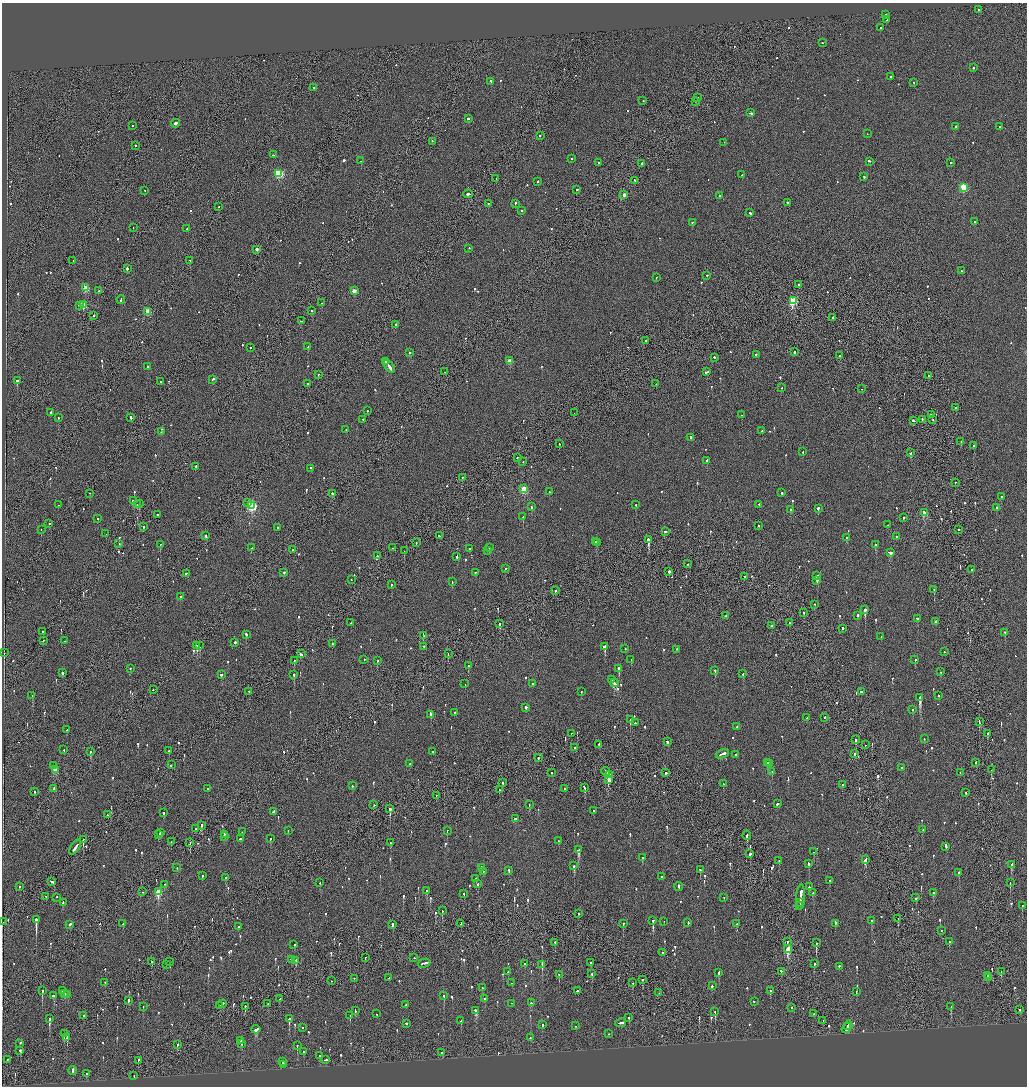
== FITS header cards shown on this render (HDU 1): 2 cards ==
NAXIS1  =                 2050
NAXIS2  =                 2168

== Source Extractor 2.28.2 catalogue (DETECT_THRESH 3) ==
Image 2050 x 2168 px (HDU 1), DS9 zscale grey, zoomed out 1/2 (1 PNG px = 2 x 2 image px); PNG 1029 x 1088 px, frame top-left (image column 2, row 2168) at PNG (2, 3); each listed source drawn as its Kron ellipse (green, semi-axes under 4 px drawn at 4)
Background -0.102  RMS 0.068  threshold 0.205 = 3 sigma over >= 5 px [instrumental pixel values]
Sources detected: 984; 39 cannot appear on this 1/2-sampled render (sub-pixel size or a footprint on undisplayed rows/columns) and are neither listed nor drawn; of the other 945, the 500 brightest by FLUX_AUTO listed and drawn (445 fainter detections omitted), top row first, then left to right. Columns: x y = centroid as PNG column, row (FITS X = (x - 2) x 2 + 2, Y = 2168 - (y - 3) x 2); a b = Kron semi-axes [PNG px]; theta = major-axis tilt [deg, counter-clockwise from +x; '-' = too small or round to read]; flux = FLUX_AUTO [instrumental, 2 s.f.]
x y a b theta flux
978 10 2 1 - 96
886 15 2 2 - 110
887 20 2 1 - 120
881 28 2 2 - 96
822 43 2 2 - 72
973 68 2 2 - 150
891 77 2 2 - 100
491 82 2 2 - 120
914 83 2 2 - 65
314 88 2 2 - 110
698 98 2 2 - 92
643 101 2 1 - 91
696 102 2 2 - 75
750 113 4 2 - 290
468 119 2 2 - 250
176 124 4 2 - 400
132 126 2 2 - 67
956 127 2 2 - 170
1000 127 2 2 - 270
867 134 2 2 - 92
540 136 2 2 - 110
432 142 2 2 - 89
724 143 2 1 - 130
135 146 2 2 - 490
273 155 2 2 - 120
572 159 2 2 - 100
361 161 2 2 - 97
870 162 3 2 - 300
599 163 2 2 - 320
951 163 2 2 - 110
642 164 2 2 - 790
279 174 3 3 - 1200
742 175 2 2 - 110
864 177 2 2 - 130
496 179 2 1 - 73
634 181 2 2 - 89
538 182 2 2 - 150
964 188 3 3 - 900
577 190 2 2 - 180
144 191 2 2 - 65
468 194 5 2 - 710
624 195 2 2 - 120
720 196 2 2 - 170
787 203 2 2 - 220
488 204 2 2 - 77
515 204 3 2 - 150
219 207 2 1 - 69
521 211 2 2 - 230
750 213 3 2 - 190
975 222 2 2 - 120
692 223 2 2 - 82
133 228 2 1 - 64
187 229 2 2 - 120
469 249 2 2 - 130
256 250 2 2 - 3200
73 261 2 1 - 79
190 261 2 1 - 160
127 269 2 2 - 1200
961 271 2 2 - 74
707 276 2 2 - 77
656 278 2 2 - 220
799 285 2 2 - 120
86 288 3 3 - 300
99 291 2 1 - 71
354 291 2 2 - 190
121 300 4 2 - 310
793 301 3 3 - 910
321 303 2 2 - 210
83 305 3 3 - 400
79 306 2 2 - 100
311 311 2 2 - 110
148 312 3 3 - 330
93 316 2 2 - 120
833 318 2 2 - 140
302 321 4 2 - 170
395 325 2 2 - 380
645 341 2 1 - 99
308 347 3 2 - 120
250 348 2 2 - 290
794 352 2 1 - 160
409 353 2 2 - 120
756 355 2 2 - 260
840 356 2 2 - 150
714 358 2 2 - 560
510 361 3 2 - 200
385 362 2 2 - 390
148 367 2 2 - 460
389 367 7 2 -55 480
445 372 2 1 - 120
707 372 4 2 - 440
318 375 2 1 - 76
929 376 2 1 - 160
212 380 3 2 - 250
17 381 2 2 - 650
160 382 2 2 - 210
308 384 2 2 - 120
656 384 2 1 - 67
782 388 2 1 - 85
861 389 2 1 - 90
955 408 2 2 - 110
367 411 2 2 - 86
51 413 3 2 - 170
574 413 2 2 - 77
742 415 2 1 - 110
931 415 2 2 - 120
58 418 2 2 - 98
131 418 3 2 - 160
363 420 2 2 - 95
922 420 2 1 - 140
933 420 2 1 - 70
913 421 3 2 - 340
346 430 2 2 - 74
762 431 2 2 - 150
161 432 2 2 - 91
691 438 3 2 - 390
961 442 2 2 - 130
559 444 2 1 - 68
973 446 2 2 - 210
803 452 2 2 - 110
911 453 3 2 - 150
517 458 2 2 - 82
707 461 3 2 - 260
523 462 2 1 - 370
195 467 2 2 - 180
311 469 2 2 - 180
462 478 2 2 - 73
955 483 2 2 - 67
524 489 3 3 - 570
549 492 2 2 - 84
781 493 3 2 - 140
90 494 2 1 - 95
332 494 3 2 - 110
1001 497 2 2 - 79
133 501 2 2 - 610
248 503 2 2 - 140
139 504 2 2 - 480
58 505 2 2 - 100
137 505 2 2 - 93
635 505 2 2 - 88
759 505 2 2 - 72
252 506 4 3 - 1700
531 507 2 2 - 130
996 508 2 2 - 310
818 509 2 2 - 180
790 510 2 2 - 110
924 513 3 3 - 310
158 515 2 2 - 210
523 517 2 2 - 120
904 518 2 2 - 530
97 519 2 2 - 80
49 524 2 2 - 91
888 525 2 2 - 120
759 526 2 2 - 190
143 527 2 2 - 110
277 528 2 1 - 80
41 530 2 1 - 110
958 530 2 2 - 76
665 532 3 2 - 170
106 534 2 2 - 67
206 536 2 2 - 410
439 536 2 2 - 170
896 537 2 2 - 220
847 538 2 2 - 120
648 540 2 2 - 1700
596 542 2 2 - 120
416 543 2 1 - 140
598 543 2 2 - 97
119 544 2 2 - 110
160 545 2 2 - 77
876 545 2 2 - 190
251 548 2 2 - 110
392 548 2 1 - 98
489 548 2 2 - 110
470 549 2 2 - 520
293 550 2 1 - 110
404 551 2 1 - 89
487 551 2 1 - 70
890 553 3 2 - 230
377 556 2 2 - 110
457 557 3 2 - 160
688 564 2 1 - 71
505 569 2 2 - 150
971 570 2 2 - 240
669 572 2 2 - 620
284 573 2 2 - 330
475 573 2 2 - 110
186 574 2 2 - 100
817 576 2 2 - 1100
744 577 2 2 - 130
351 580 2 1 - 67
816 581 2 2 - 73
452 582 2 2 - 67
391 585 2 2 - 170
934 590 2 2 - 130
555 591 2 1 - 110
180 597 2 2 - 78
815 605 2 1 - 65
865 610 2 2 - 5400
803 613 2 2 - 100
725 616 2 1 - 82
857 616 2 2 - 480
917 619 2 2 - 120
936 622 2 2 - 440
351 623 2 2 - 170
789 623 2 1 - 100
500 624 2 2 - 260
771 626 2 2 - 140
842 629 2 2 - 180
43 632 2 1 - 78
1005 633 2 2 - 75
246 635 2 2 - 190
424 636 2 2 - 180
881 637 2 2 - 100
43 641 2 2 - 67
65 641 2 2 - 120
235 643 2 2 - 720
332 644 2 1 - 67
197 646 2 2 - 280
199 646 3 2 - 110
424 647 2 1 - 81
605 647 2 2 - 6500
625 649 2 2 - 71
676 649 2 2 - 120
944 652 2 2 - 120
4 653 2 1 - 85
301 654 3 2 - 150
448 654 2 1 - 110
364 660 2 2 - 100
631 660 2 1 - 150
915 660 2 2 - 120
294 661 2 2 - 120
378 661 2 2 - 69
468 666 2 1 - 78
130 669 2 2 - 89
619 669 3 2 - 660
715 671 2 1 - 220
940 672 2 2 - 93
62 673 2 2 - 300
743 674 3 2 - 150
221 675 2 2 - 140
294 675 2 2 - 380
611 680 4 2 - 350
614 683 4 2 - 680
465 684 2 1 - 71
532 684 2 2 - 130
153 690 2 2 - 85
249 692 2 1 - 73
581 692 2 1 - 130
861 692 4 2 - 230
32 696 2 2 - 92
939 696 2 2 - 79
920 698 3 3 - 1900
526 708 2 2 - 570
912 710 2 2 - 68
454 713 2 2 - 87
431 715 4 2 - 240
806 718 2 2 - 70
825 718 2 1 - 100
630 720 2 1 - 140
979 722 3 1 - 180
635 723 2 2 - 460
737 727 2 2 - 220
67 730 2 2 - 110
571 734 2 1 - 150
987 734 3 2 - 210
924 739 2 2 - 94
855 740 3 2 - 110
667 742 3 2 - 120
599 745 2 2 - 510
865 745 2 1 - 110
575 748 2 2 - 380
64 750 2 2 - 77
169 751 2 2 - 170
91 752 2 2 - 120
433 752 2 2 - 69
722 754 7 2 22 460
855 754 2 2 - 300
736 755 2 2 - 86
538 758 2 2 - 160
767 763 2 2 - 170
976 763 2 2 - 160
410 764 2 2 - 100
769 764 2 2 - 220
171 765 2 2 - 240
53 766 2 2 - 70
901 768 2 2 - 76
55 770 3 2 - 90
991 770 2 1 - 70
606 772 5 2 - 520
772 772 2 2 - 92
552 773 2 2 - 140
666 773 3 2 - 210
960 773 2 2 - 82
610 775 4 2 - 290
608 780 4 2 - 330
503 783 2 2 - 96
723 784 2 2 - 70
842 785 2 2 - 88
352 786 2 2 - 90
584 788 3 2 - 220
53 789 3 2 - 170
207 789 2 2 - 84
565 789 2 2 - 110
499 790 2 1 - 80
34 792 2 2 - 120
966 793 2 2 - 97
436 796 2 1 - 81
777 804 3 2 - 170
374 805 2 2 - 83
529 805 2 2 - 65
390 809 2 2 - 760
594 811 2 2 - 72
273 812 2 2 - 130
163 813 2 2 - 140
107 815 2 1 - 90
515 819 2 2 - 110
202 826 2 1 - 2000
195 829 2 1 - 120
923 830 2 2 - 66
288 831 2 2 - 87
447 831 2 2 - 220
242 832 2 2 - 77
160 833 3 2 - 210
158 835 2 2 - 180
224 835 2 2 - 100
747 836 4 2 - 190
225 837 2 2 - 100
240 839 2 2 - 190
271 839 2 2 - 69
83 840 4 2 - 87
559 841 2 2 - 110
171 842 2 2 - 75
190 843 2 1 - 240
391 843 2 2 - 100
946 847 2 2 - 88
75 848 8 2 54 720
578 850 3 2 - 1600
813 852 2 2 - 180
750 854 2 2 - 240
642 858 2 2 - 460
865 860 4 2 - 180
779 861 2 2 - 190
808 864 3 2 - 240
1011 865 3 2 - 160
574 866 2 2 - 270
177 868 2 1 - 64
481 868 2 2 - 1200
700 870 2 2 - 130
509 871 3 2 - 250
483 872 2 2 - 140
959 873 2 2 - 300
202 876 2 2 - 110
661 877 2 2 - 320
225 878 2 2 - 120
476 879 2 2 - 130
830 881 2 2 - 220
52 882 4 2 - 200
320 883 2 2 - 66
1010 883 2 1 - 74
478 884 2 2 - 96
164 885 2 1 - 70
19 887 2 2 - 90
679 887 4 2 - 370
809 887 2 2 - 80
427 891 3 2 - 140
142 892 2 1 - 73
158 892 4 3 - 540
813 893 2 2 - 93
933 893 2 2 - 140
464 894 2 2 - 100
46 897 2 1 - 82
57 898 2 2 - 84
724 898 2 2 - 66
800 898 13 2 85 1000
916 898 2 2 - 110
63 903 2 2 - 200
800 903 3 1 - 240
800 906 4 1 - 270
1022 906 2 2 - 100
442 911 2 1 - 69
578 914 2 2 - 86
898 919 2 1 - 75
36 920 3 2 - 4700
653 921 2 2 - 150
872 921 2 2 - 260
3 922 2 1 - 100
664 922 2 1 - 70
688 923 3 2 - 130
123 924 2 1 - 240
461 924 3 2 - 160
623 924 2 2 - 170
736 924 2 2 - 100
835 924 3 2 - 190
70 925 2 2 - 380
393 925 3 2 - 180
239 927 2 2 - 280
941 931 2 2 - 64
787 942 3 1 - 120
949 942 2 2 - 86
555 943 2 1 - 78
816 943 3 2 - 180
294 945 2 1 - 67
788 949 4 2 - 600
662 953 2 2 - 120
365 958 2 1 - 67
414 958 2 1 - 110
291 960 3 2 - 130
296 961 3 2 - 130
152 962 3 2 - 92
170 962 2 1 - 330
590 963 2 1 - 69
424 964 6 2 15 340
524 964 2 2 - 67
814 964 2 2 - 160
166 965 2 2 - 180
542 965 3 2 - 160
839 967 2 2 - 140
508 972 2 2 - 86
781 972 2 2 - 440
1001 972 2 2 - 71
719 973 2 2 - 160
592 974 2 2 - 91
559 975 2 2 - 84
988 976 2 2 - 100
389 978 2 2 - 73
989 978 2 2 - 110
354 979 2 2 - 81
642 980 2 1 - 82
331 981 2 2 - 70
105 983 2 1 - 91
511 983 2 2 - 130
632 983 2 2 - 73
712 986 2 2 - 430
482 988 3 2 - 180
42 991 3 2 - 110
62 991 2 2 - 140
578 991 3 2 - 290
770 991 2 2 - 130
856 992 2 2 - 93
659 993 2 1 - 65
65 994 2 2 - 260
68 995 2 2 - 94
54 996 2 2 - 850
444 996 2 2 - 130
280 999 3 2 - 150
485 999 2 2 - 120
128 1001 2 2 - 560
754 1002 2 1 - 85
531 1003 2 2 - 270
222 1004 2 2 - 620
268 1004 2 2 - 99
511 1004 2 2 - 86
406 1005 2 2 - 110
219 1006 2 2 - 72
143 1007 2 1 - 150
245 1007 2 1 - 310
951 1007 3 2 - 160
791 1008 2 2 - 110
1019 1010 2 2 - 200
355 1011 3 2 - 140
476 1011 3 3 - 230
715 1012 2 2 - 74
376 1014 2 2 - 72
814 1014 2 2 - 100
84 1016 2 2 - 110
350 1016 3 2 - 73
629 1018 2 2 - 120
49 1019 2 2 - 760
289 1019 2 2 - 1200
461 1021 2 2 - 74
823 1021 2 1 - 240
621 1023 5 2 - 380
406 1024 2 2 - 140
542 1025 3 2 - 93
576 1026 2 2 - 68
848 1026 5 2 - 460
302 1028 2 2 - 150
846 1029 5 1 - 350
256 1030 4 2 - 590
64 1034 2 1 - 80
608 1034 2 2 - 67
67 1038 3 2 - 94
530 1038 2 2 - 67
240 1041 2 2 - 240
20 1044 2 2 - 110
242 1044 2 2 - 97
177 1045 2 1 - 100
297 1046 2 2 - 170
20 1051 2 2 - 470
303 1052 2 2 - 140
441 1053 2 2 - 96
319 1056 2 2 - 180
7 1060 2 2 - 100
326 1060 3 2 - 180
138 1061 3 2 - 130
282 1062 4 2 - 320
284 1065 3 2 - 160
73 1071 4 2 - 260
86 1074 2 2 - 78
134 1076 2 2 - 120
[445 fainter detections neither listed nor drawn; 39 sub-pixel or undisplayed-footprint detections neither listed nor drawn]